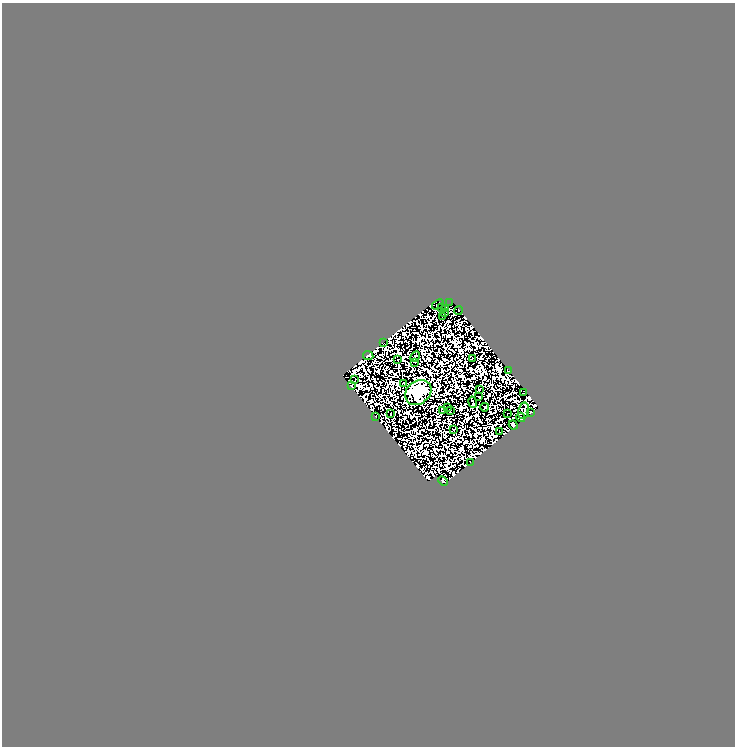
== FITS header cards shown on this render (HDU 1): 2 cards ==
NAXIS1  =                  733
NAXIS2  =                  744

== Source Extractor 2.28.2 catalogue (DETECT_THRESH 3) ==
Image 733 x 744 px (HDU 1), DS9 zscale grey, 1 PNG px = 1 image px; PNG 737 x 748 px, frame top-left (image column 1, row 744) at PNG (2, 3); each listed source drawn as its Kron ellipse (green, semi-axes under 4 px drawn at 4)
Background 0.138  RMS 1.8e-05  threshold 5.45e-05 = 3 sigma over >= 5 px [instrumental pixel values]
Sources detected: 92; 55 with non-positive FLUX_AUTO (blend fragments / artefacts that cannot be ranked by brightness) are neither listed nor drawn; the other 37 listed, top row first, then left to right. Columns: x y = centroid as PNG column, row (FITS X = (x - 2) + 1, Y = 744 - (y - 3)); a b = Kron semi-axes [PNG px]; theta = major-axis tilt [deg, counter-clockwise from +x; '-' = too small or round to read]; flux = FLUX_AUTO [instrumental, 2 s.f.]
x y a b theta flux
450 303 4 2 - 1.2
438 304 6 2 36 1.4
442 307 2 2 - 1.3
446 308 4 3 - 3.8
459 311 4 2 - 0.52
444 313 2 2 - 1.4
442 317 4 2 - 0.64
383 343 3 2 - 1.5
368 356 5 4 - 5.2
415 356 5 2 - 0.52
472 358 3 2 - 0.35
398 360 2 2 - 1.7
415 362 2 2 - 1.5
509 371 4 2 - 0.71
355 379 4 2 - 0.85
404 383 2 2 - 2
351 386 4 3 - 1.9
479 390 3 2 - 1.2
418 392 14 11 38 1800
524 392 3 2 - 0.31
479 397 3 2 - 1.3
473 402 5 2 - 1
447 407 3 2 - 1.1
485 407 4 2 - 1.3
442 410 4 2 - 0.0054
450 410 3 2 - 0.81
523 411 8 5 78 5
531 412 3 3 - 1.4
390 414 2 2 - 0.94
508 414 2 2 - 0.2
376 416 4 2 - 1.9
521 417 4 4 - 1.5
513 425 5 3 - 5.4
454 429 3 2 - 1.9
500 432 2 2 - 0.99
470 462 2 2 - 1.4
443 481 5 4 - 5
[55 non-positive-flux detections neither listed nor drawn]